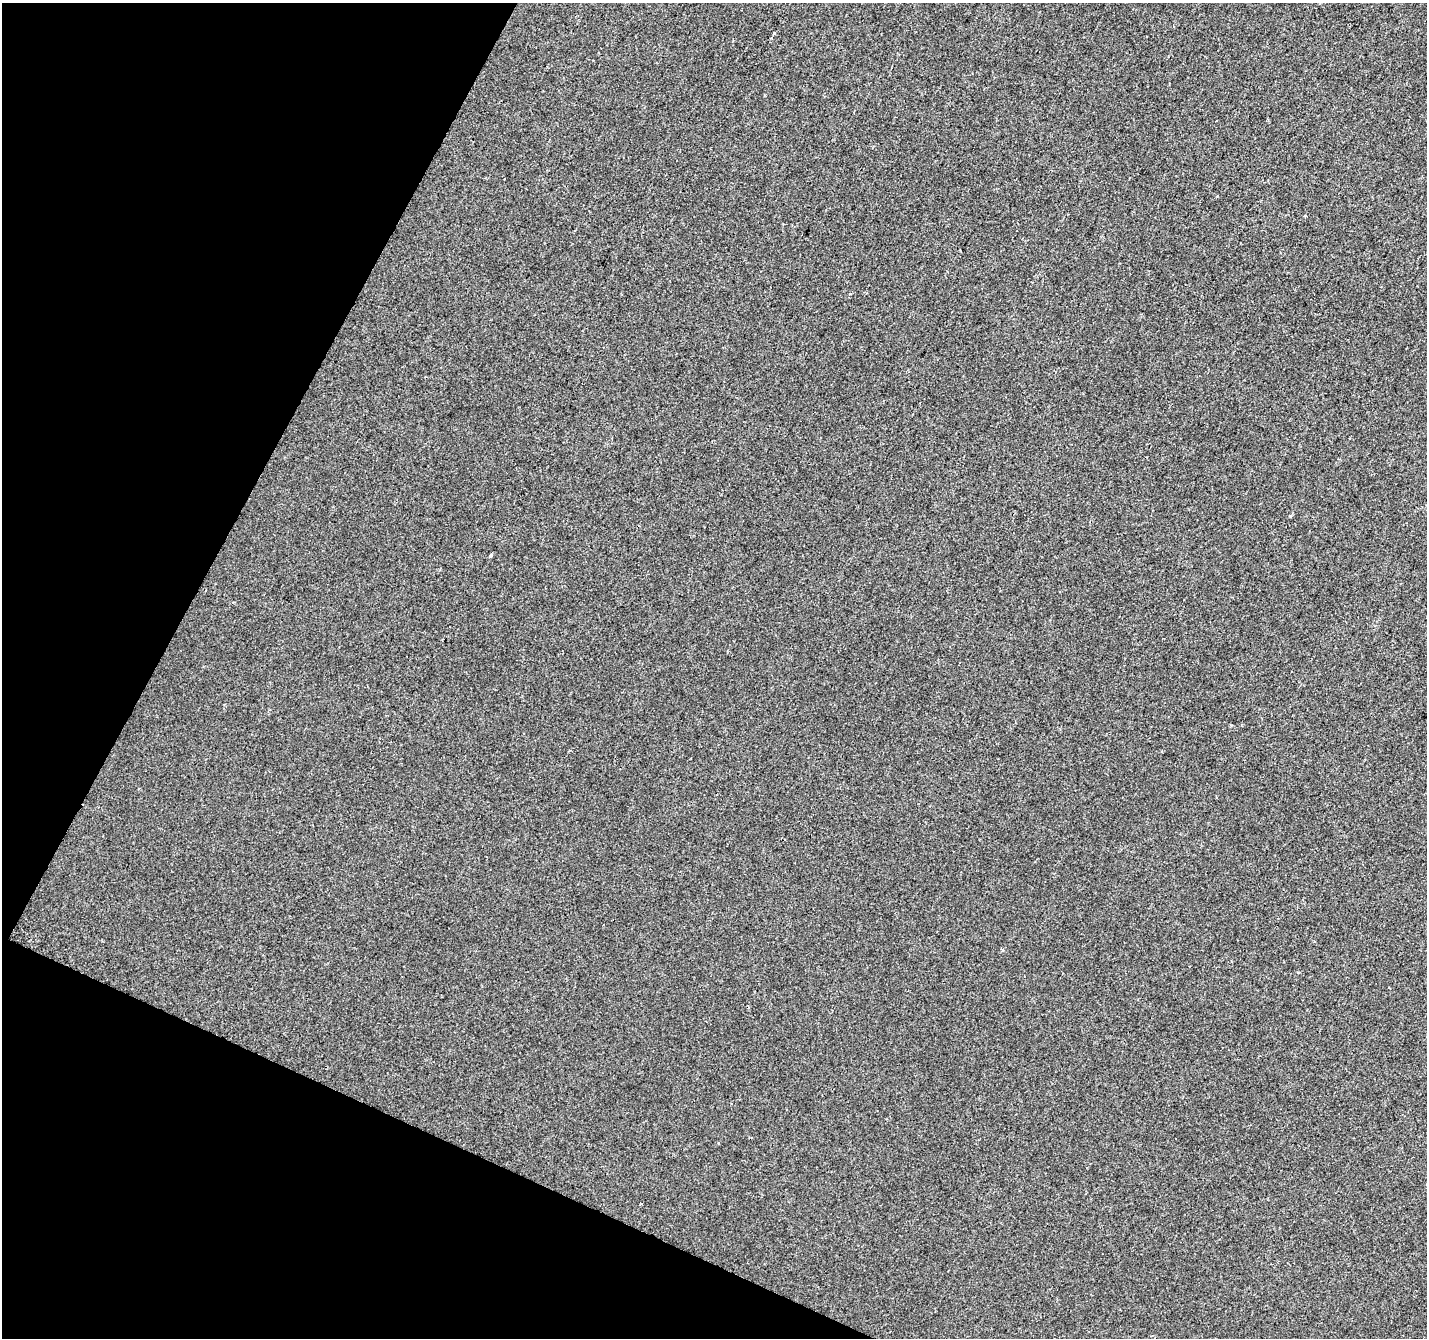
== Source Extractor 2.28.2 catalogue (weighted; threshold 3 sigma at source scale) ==
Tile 9 of 4 x 4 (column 1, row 3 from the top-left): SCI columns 1-1425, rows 1539-2874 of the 5706 x 5814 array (HDU 1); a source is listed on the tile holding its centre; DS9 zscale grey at full resolution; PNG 1429 x 1340 px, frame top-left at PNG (2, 3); no overlay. Shown black and unused: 22% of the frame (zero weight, under 2 of 3 exposures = <1% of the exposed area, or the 3 px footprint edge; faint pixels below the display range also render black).
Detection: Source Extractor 2.28.2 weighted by HDU 2 'WHT'; one run over the whole footprint, this tile lists its part. Background -6.33e-04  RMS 0.0042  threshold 0.019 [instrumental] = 3 sigma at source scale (4.5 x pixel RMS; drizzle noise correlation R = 1.50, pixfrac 1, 0.0396/0.0396 arcsec/px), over >= 5 px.
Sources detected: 5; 2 cosmic-ray / hot-pixel residue — not listed; the other 3 listed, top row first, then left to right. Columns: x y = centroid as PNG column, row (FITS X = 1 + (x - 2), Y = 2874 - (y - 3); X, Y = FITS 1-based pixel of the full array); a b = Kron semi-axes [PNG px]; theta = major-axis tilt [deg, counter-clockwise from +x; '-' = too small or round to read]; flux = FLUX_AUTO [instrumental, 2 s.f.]
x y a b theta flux
774 34 3 2 - 0.68
490 555 3 3 - 2.3
206 590 3 2 - 0.31